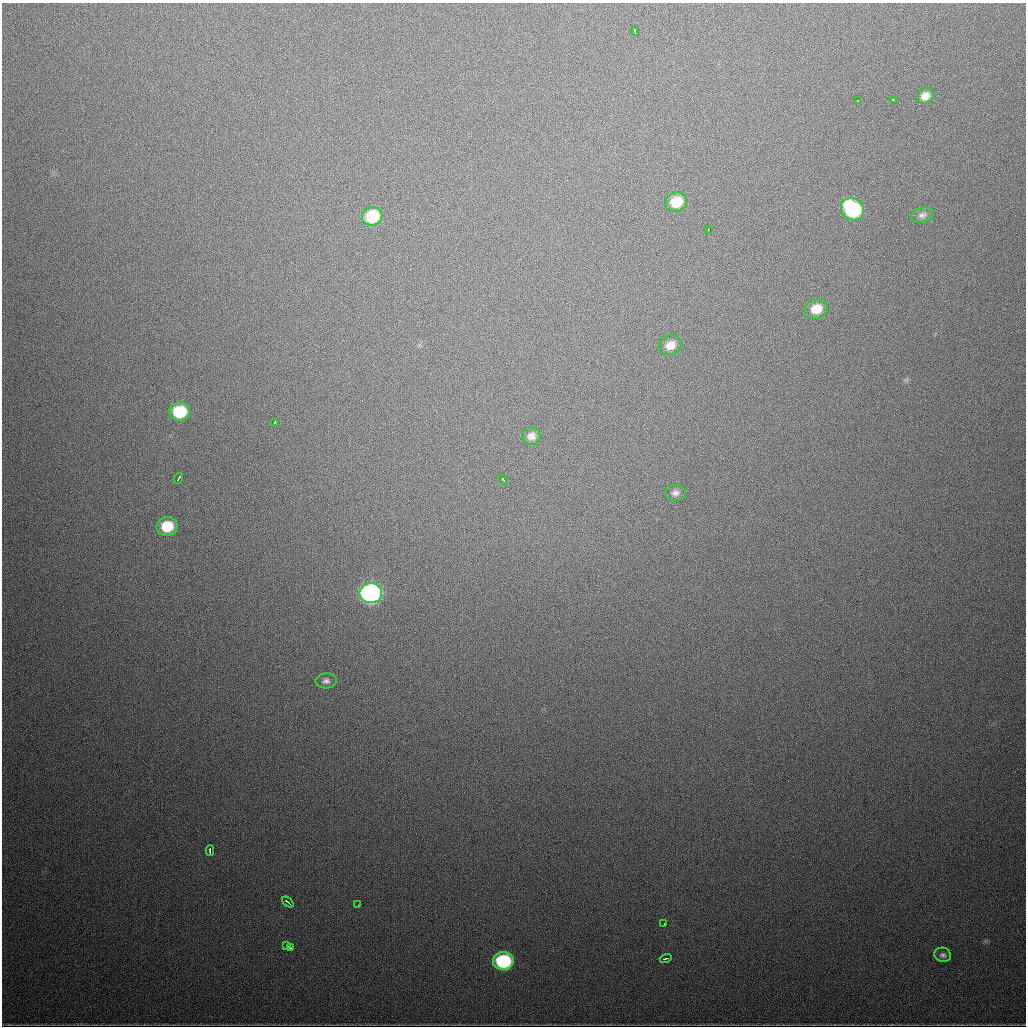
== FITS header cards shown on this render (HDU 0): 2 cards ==
NAXIS1  =                 1024
NAXIS2  =                 1024

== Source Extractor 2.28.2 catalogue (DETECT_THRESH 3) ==
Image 1024 x 1024 px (HDU 0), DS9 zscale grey, 1 PNG px = 1 image px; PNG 1028 x 1028 px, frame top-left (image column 1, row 1024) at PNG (2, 3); each listed source drawn as its Kron ellipse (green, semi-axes under 4 px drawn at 4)
Background 665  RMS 21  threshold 61.5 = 3 sigma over >= 5 px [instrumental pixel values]
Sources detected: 29; all 29 listed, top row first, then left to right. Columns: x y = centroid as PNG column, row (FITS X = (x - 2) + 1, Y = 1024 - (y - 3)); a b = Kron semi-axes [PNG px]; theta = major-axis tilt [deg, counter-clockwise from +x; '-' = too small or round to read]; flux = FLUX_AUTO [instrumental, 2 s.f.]
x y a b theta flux
635 31 4 2 - 3400
925 96 9 7 39 10000
893 99 3 2 - 1800
858 101 3 2 - 1200
676 202 11 9 23 36000
852 209 12 10 -36 140000
922 215 11 7 17 5400
372 216 10 9 - 61000
709 230 3 2 - 3800
816 309 11 9 19 22000
670 345 12 9 24 14000
180 411 10 9 - 66000
274 423 3 2 - 1600
531 436 9 8 - 8000
178 478 6 2 61 4900
503 480 5 3 - 3300
675 493 10 8 2 5800
167 526 10 9 - 40000
371 593 11 10 - 500000
326 681 11 7 3 5500
210 850 5 3 - 7100
288 902 6 2 -41 3400
358 905 2 2 - 3700
664 924 2 2 - 1400
287 946 4 2 - 3800
291 948 4 2 - 4800
943 955 8 7 - 4100
666 959 6 2 17 3000
503 961 10 9 - 140000